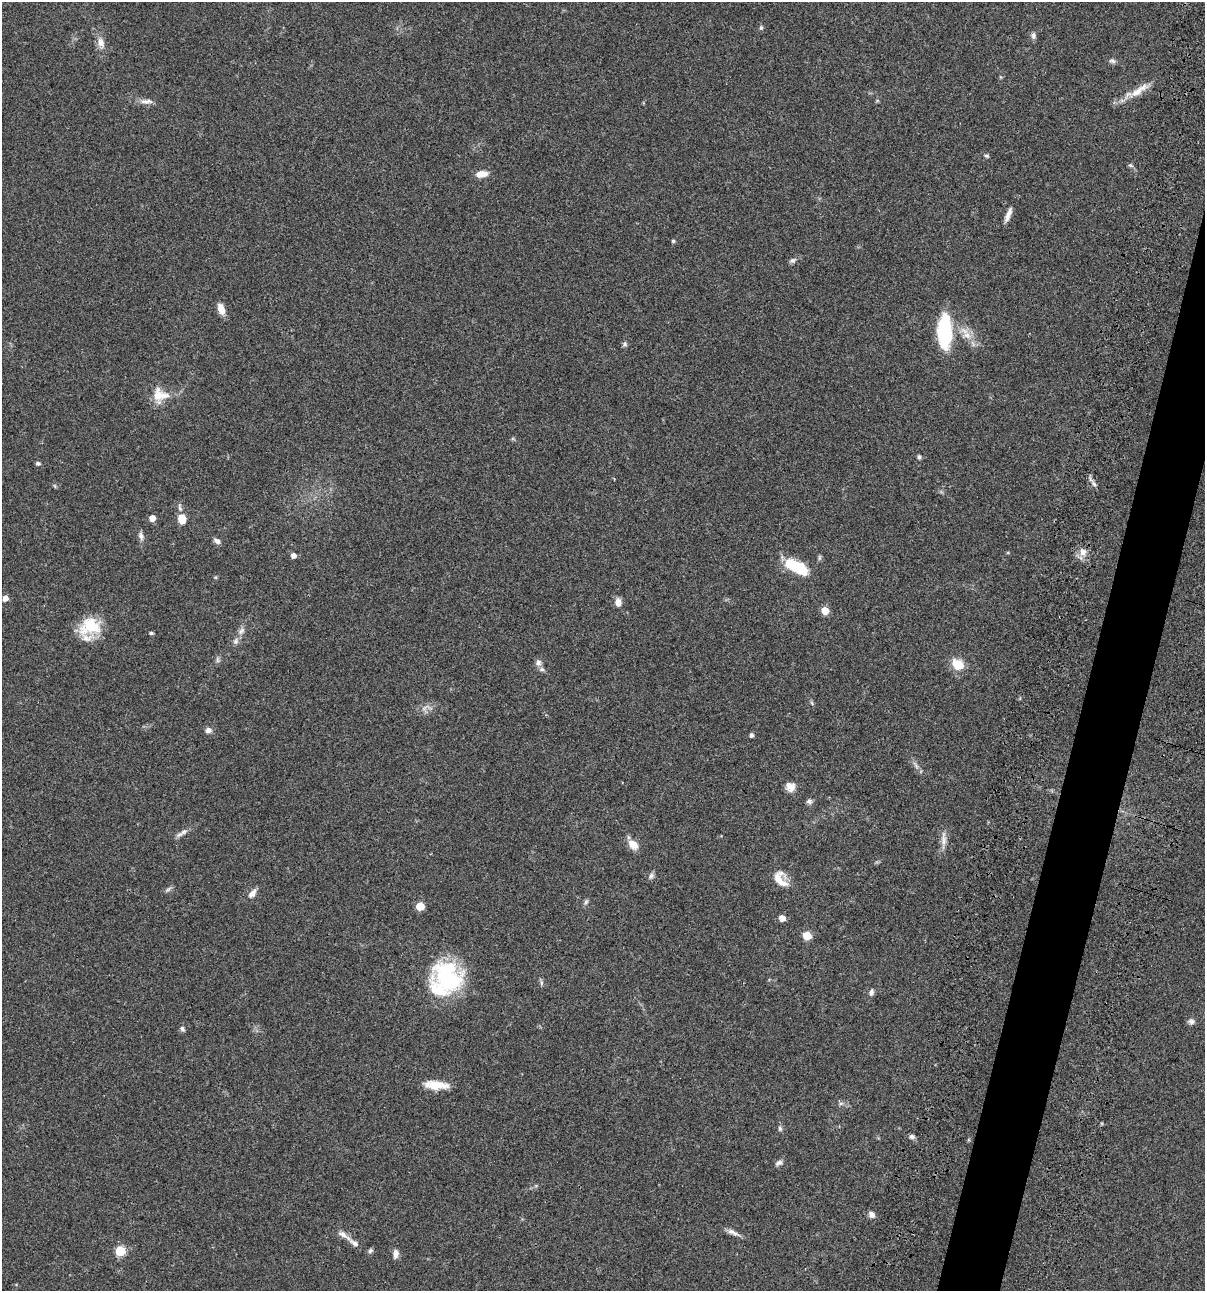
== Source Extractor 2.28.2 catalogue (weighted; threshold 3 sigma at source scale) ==
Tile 10 of 4 x 4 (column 2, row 3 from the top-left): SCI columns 1438-2640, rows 1408-2696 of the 5405 x 5390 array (HDU 1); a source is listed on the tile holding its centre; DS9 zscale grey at full resolution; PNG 1207 x 1293 px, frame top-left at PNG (2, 2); no overlay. Shown black and unused: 4% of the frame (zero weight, under 3 of 4 exposures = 9% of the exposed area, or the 3 px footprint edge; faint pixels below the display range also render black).
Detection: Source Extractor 2.28.2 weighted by HDU 2 'WHT'; one run over the whole footprint, this tile lists its part. Background 0.0467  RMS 0.0052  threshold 0.0236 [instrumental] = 3 sigma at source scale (4.5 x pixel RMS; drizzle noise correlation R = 1.50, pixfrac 1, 0.05/0.05 arcsec/px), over >= 5 px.
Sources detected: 75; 3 inside a brighter object's white glare — not listed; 4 inside a brighter listed object's ellipse — not listed separately; the other 68 listed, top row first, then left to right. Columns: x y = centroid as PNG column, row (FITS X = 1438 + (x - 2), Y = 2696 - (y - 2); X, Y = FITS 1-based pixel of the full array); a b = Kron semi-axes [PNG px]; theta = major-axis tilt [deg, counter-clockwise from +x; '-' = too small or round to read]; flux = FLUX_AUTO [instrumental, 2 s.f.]
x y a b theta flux
761 28 6 5 - 0.85
1033 35 10 6 -90 1.5
101 42 14 9 -70 3.6
1112 61 10 5 -18 1.3
1137 92 23 10 33 6.7
146 101 20 6 0 2.8
986 156 6 4 -3 0.75
1130 165 6 5 - 0.84
481 174 13 7 9 5.1
1008 215 19 5 68 3
673 241 4 4 - 0.83
792 260 7 6 - 1.3
221 309 13 7 -71 4.6
944 332 41 16 -90 28
967 335 12 8 -37 4.1
625 344 7 5 -79 0.99
160 395 23 16 -7 9.3
919 457 5 4 - 0.96
38 463 5 4 - 1.1
1094 484 9 4 -54 1.4
152 518 5 5 - 4.1
182 518 9 7 -86 6.8
141 536 12 6 -74 1.9
217 541 8 5 -30 2
1083 552 11 10 - 3.7
293 556 5 5 - 2.3
819 558 7 4 72 0.8
797 567 16 14 44 10
5 598 5 5 - 3.1
618 602 9 7 88 3.1
825 610 5 5 - 9.3
90 626 28 21 13 17
241 631 9 7 51 1.9
151 633 5 3 - 0.93
236 641 9 7 38 1.7
217 660 7 4 -89 0.98
538 663 9 8 - 1.8
958 664 12 10 -30 9.7
208 730 8 7 - 1.8
751 735 4 4 - 1.4
790 787 12 10 -51 4
809 801 7 6 - 1.4
180 834 11 6 24 1.9
944 839 23 6 -88 3.4
633 844 14 9 -39 5.2
651 876 9 6 67 1.4
778 879 19 12 74 6.1
168 889 8 4 37 1
252 893 13 6 51 2.9
586 902 7 5 47 0.96
420 906 5 5 - 12
782 918 5 5 - 5.2
807 936 5 5 - 15
445 979 44 32 -34 42
541 983 6 4 72 0.82
871 992 8 6 71 1.6
1192 1021 8 7 - 1.7
182 1029 7 5 -66 1.1
436 1085 28 9 -5 8.3
780 1129 7 5 -74 1
912 1137 7 5 8 1.4
779 1163 10 6 29 1.6
872 1214 8 6 -50 2.2
733 1232 19 6 -26 2.7
343 1234 16 7 -30 2.9
120 1251 6 5 - 22
370 1251 7 5 49 1
396 1254 11 7 83 2.3